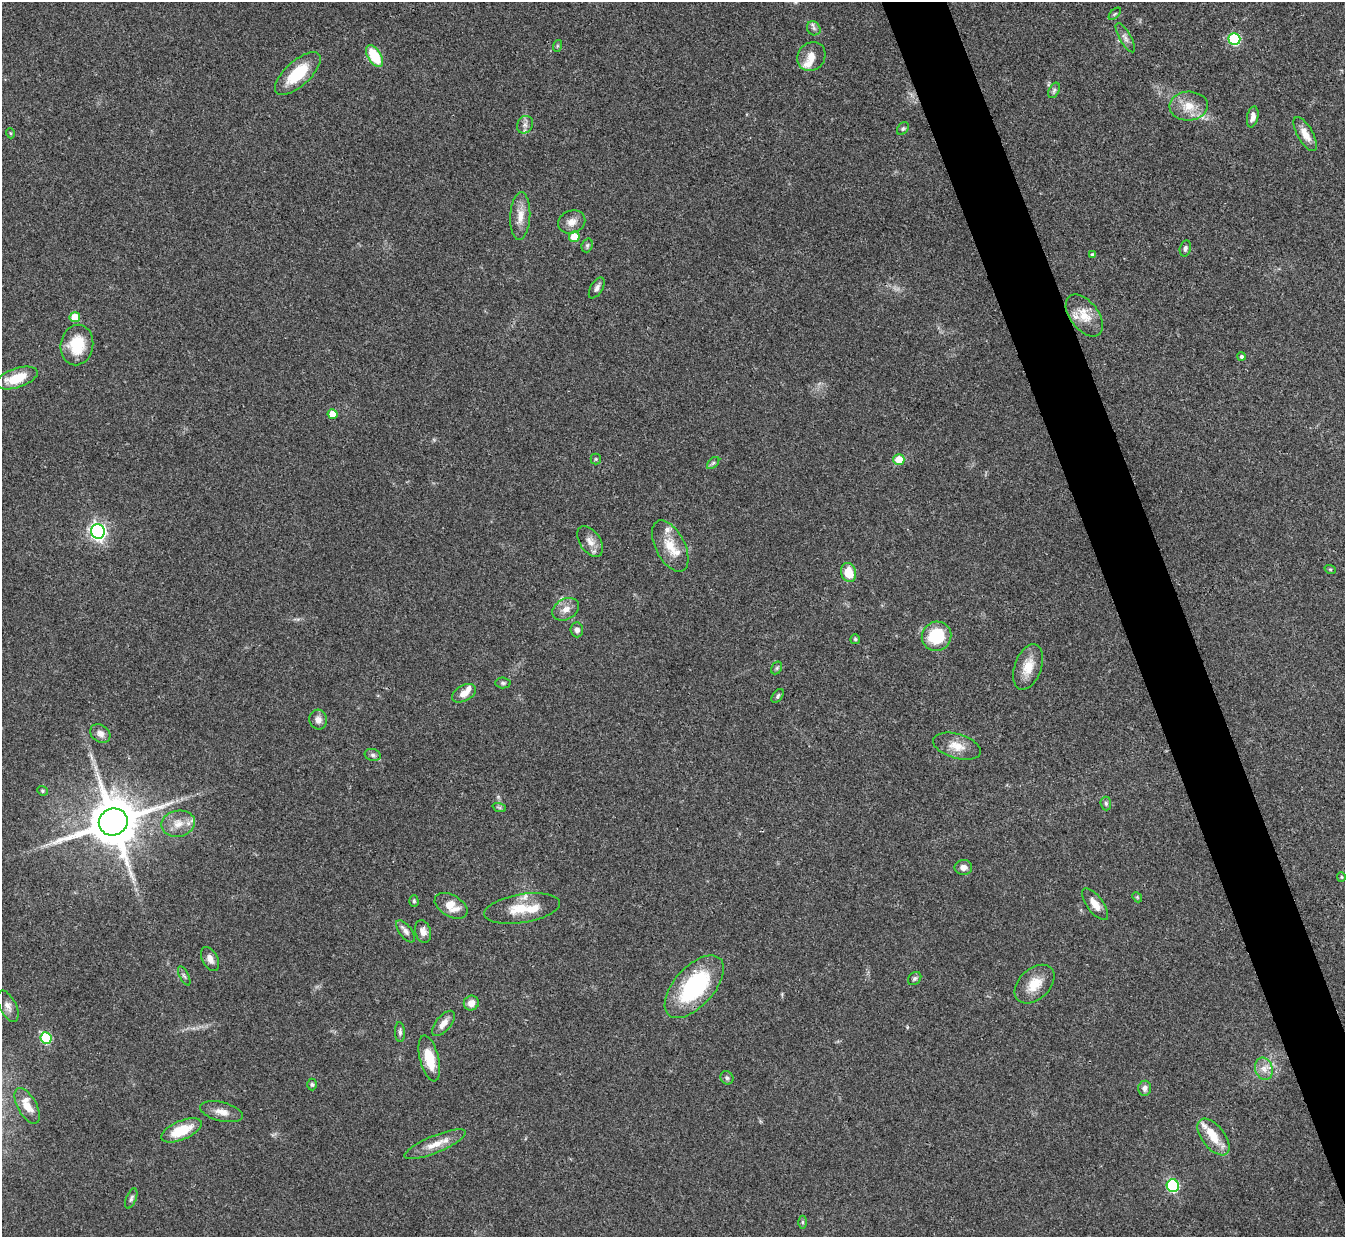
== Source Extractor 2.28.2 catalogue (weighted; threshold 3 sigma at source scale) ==
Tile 6 of 4 x 4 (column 2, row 2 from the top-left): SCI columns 1345-2687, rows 2619-3853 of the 5378 x 5363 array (HDU 1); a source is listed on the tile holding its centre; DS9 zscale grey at full resolution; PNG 1347 x 1239 px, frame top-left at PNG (2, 2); each listed source drawn as its Kron ellipse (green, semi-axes under 4 px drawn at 4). Shown black and unused: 4% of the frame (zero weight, under 3 of 4 exposures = <1% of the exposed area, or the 3 px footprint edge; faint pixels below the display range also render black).
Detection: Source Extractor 2.28.2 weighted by HDU 2 'WHT'; one run over the whole footprint, this tile lists its part. Background 0.0961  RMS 0.006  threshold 0.0271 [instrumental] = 3 sigma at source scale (4.5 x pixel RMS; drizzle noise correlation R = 1.50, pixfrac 1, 0.05/0.05 arcsec/px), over >= 5 px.
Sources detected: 97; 1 too faint to see at this stretch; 1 long thin detection or spike segment (spike, bleed or trail) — neither listed nor drawn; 9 inside a brighter listed object's ellipse — not listed separately; the other 86 listed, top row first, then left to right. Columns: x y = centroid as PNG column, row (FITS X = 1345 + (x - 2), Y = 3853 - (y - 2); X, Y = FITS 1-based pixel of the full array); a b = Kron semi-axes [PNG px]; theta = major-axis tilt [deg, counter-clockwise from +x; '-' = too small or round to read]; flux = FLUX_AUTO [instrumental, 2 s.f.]
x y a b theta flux
1115 14 8 3 45 0.7
814 28 7 6 - 1.8
1125 38 16 5 -60 2.9
1234 39 6 5 - 53
557 46 6 4 72 0.72
375 56 12 6 -58 22
811 56 15 13 53 6.2
298 74 28 12 42 25
1054 90 8 5 63 1.4
1189 106 19 14 3 11
1253 117 11 5 78 3.2
525 125 9 7 56 2.6
903 129 7 5 49 1.2
10 133 5 3 - 0.54
1305 134 19 7 -60 6.9
520 216 24 10 87 7.5
572 222 14 11 21 5.4
574 237 5 5 - 16
587 245 7 5 70 1.2
1185 248 8 5 76 1.6
1092 255 4 4 - 0.96
597 288 12 6 58 2.4
1084 315 24 14 -52 11
75 317 5 5 - 13
77 345 20 16 79 20
1242 356 4 4 - 1.5
17 378 22 9 18 16
333 414 5 5 - 12
596 459 5 5 - 0.82
899 460 5 5 - 12
713 463 7 4 44 1.2
98 532 7 7 - 220
590 541 17 10 -55 5.3
670 546 28 14 -63 13
1330 569 6 3 -18 0.6
848 572 9 7 -73 13
566 609 14 10 29 4.8
577 630 7 6 - 2.4
937 636 15 14 - 27
855 639 5 5 - 1.1
1028 667 24 13 70 11
777 668 7 5 60 1.1
503 683 7 5 -2 1.3
464 693 13 8 28 5.7
778 696 8 5 54 1.3
318 720 10 8 -76 3.7
100 734 11 8 -39 3.4
957 746 24 12 -16 9.1
373 755 8 6 -16 1.6
42 791 5 4 - 0.89
1106 803 7 5 -86 1.1
499 807 7 4 -19 1.1
113 822 14 13 - 3400
178 824 17 13 11 8.6
963 867 9 7 1 3.3
1341 877 5 4 - 0.67
1137 897 6 4 -47 0.73
414 901 6 4 -90 0.99
1095 904 19 8 -53 6.2
451 906 18 11 -31 9.2
522 908 38 14 9 16
405 931 13 6 -52 2.5
423 931 11 8 -74 3.7
210 959 13 7 -62 3.8
184 976 10 4 -63 1.5
915 978 7 5 44 1.3
1035 984 23 15 43 12
694 987 38 20 48 63
471 1003 7 7 - 4.8
8 1006 17 8 -63 3.5
443 1023 15 7 51 4.9
400 1032 10 5 -87 1.8
46 1038 6 5 - 40
429 1058 23 9 -76 15
1264 1069 11 8 -72 4.5
727 1078 7 6 - 1.6
312 1084 6 4 -89 0.93
1145 1088 7 6 - 2.4
27 1106 20 9 -61 9.2
222 1112 22 9 -14 5.8
181 1130 21 9 23 17
1213 1137 21 11 -52 11
435 1144 33 8 22 9.2
1173 1186 6 6 - 55
131 1198 10 5 69 1.5
802 1222 6 4 -90 0.92